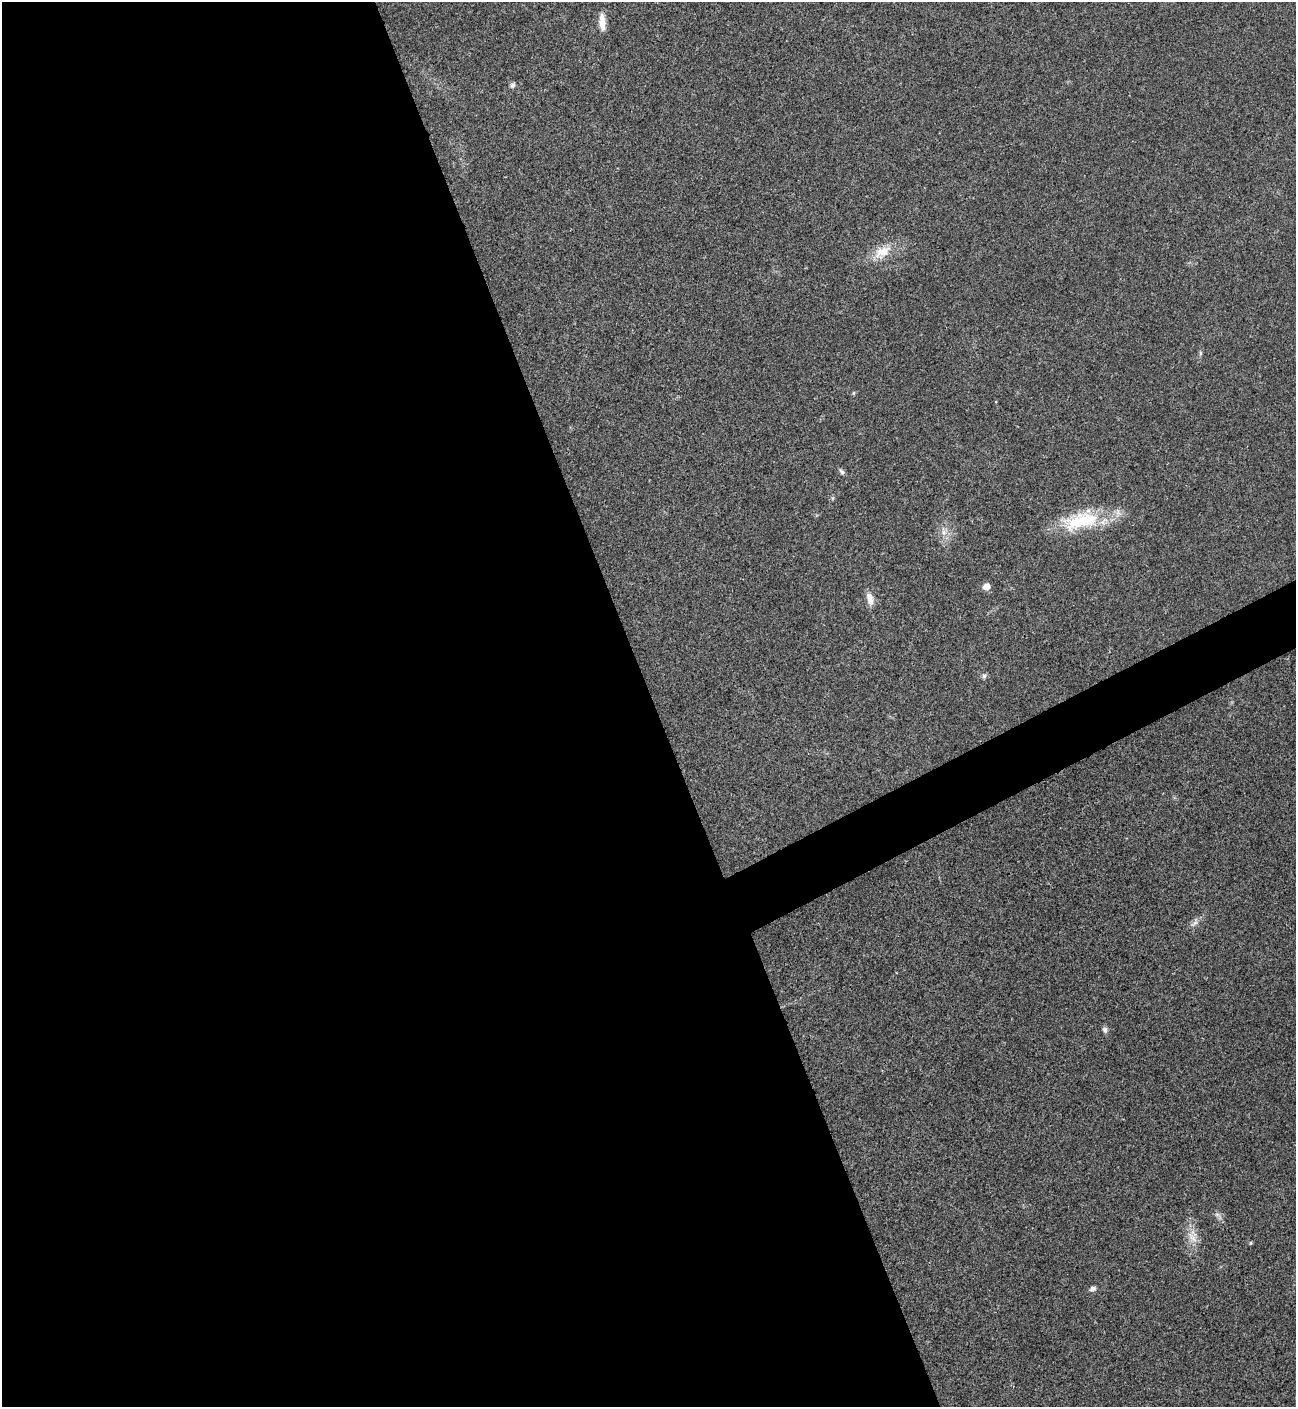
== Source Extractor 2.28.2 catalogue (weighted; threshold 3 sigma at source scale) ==
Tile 9 of 4 x 4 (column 1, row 3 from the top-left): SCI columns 288-1581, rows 1412-2816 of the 5621 x 5633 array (HDU 1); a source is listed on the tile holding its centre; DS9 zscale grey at full resolution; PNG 1298 x 1409 px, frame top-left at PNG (2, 2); no overlay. Shown black and unused: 53% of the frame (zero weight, under 3 of 4 exposures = <1% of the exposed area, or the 3 px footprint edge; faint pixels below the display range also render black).
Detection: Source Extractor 2.28.2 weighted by HDU 2 'WHT'; one run over the whole footprint, this tile lists its part. Background 0.0209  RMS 0.0041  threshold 0.0185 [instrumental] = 3 sigma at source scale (4.5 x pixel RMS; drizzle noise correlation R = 1.50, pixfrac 1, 0.05/0.05 arcsec/px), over >= 5 px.
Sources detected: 16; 1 inside a brighter listed object's ellipse — not listed separately; the other 15 listed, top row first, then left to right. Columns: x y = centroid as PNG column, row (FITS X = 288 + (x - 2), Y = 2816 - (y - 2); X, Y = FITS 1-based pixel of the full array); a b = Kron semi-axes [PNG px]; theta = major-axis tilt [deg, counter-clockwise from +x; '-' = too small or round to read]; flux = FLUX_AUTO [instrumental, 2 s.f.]
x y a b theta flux
602 22 21 7 -86 4.2
513 85 8 6 61 0.97
882 252 25 14 28 8
853 393 5 4 - 0.6
841 471 8 5 -51 1
1081 521 52 22 15 25
944 532 8 5 -62 1.6
986 586 6 6 - 4
869 597 13 8 -60 3
984 676 7 6 - 0.96
1195 923 10 4 33 1.3
1105 1030 8 6 -72 1.2
1192 1237 18 8 -49 3.8
1251 1243 4 4 - 0.52
1093 1289 8 6 17 1.2